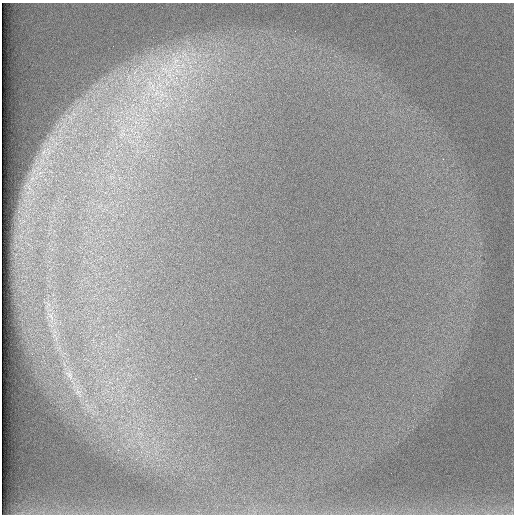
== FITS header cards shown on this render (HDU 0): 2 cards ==
NAXIS1  =                  512 /
NAXIS2  =                  512 /

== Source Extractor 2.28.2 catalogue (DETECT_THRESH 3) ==
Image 512 x 512 px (HDU 0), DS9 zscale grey, 1 PNG px = 1 image px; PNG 516 x 516 px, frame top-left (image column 1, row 512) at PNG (2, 3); no overlay
Background 98.3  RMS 2.9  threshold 8.78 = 3 sigma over >= 5 px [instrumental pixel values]
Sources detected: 4; all 4 listed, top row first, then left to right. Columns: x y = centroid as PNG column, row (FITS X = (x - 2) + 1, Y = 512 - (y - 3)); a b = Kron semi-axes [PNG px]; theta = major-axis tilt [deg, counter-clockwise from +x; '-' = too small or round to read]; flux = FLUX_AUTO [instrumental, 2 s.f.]
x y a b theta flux
174 66 60 19 68 16000
153 87 16 10 -76 3300
51 316 10 4 -56 680
69 375 16 9 -50 2000